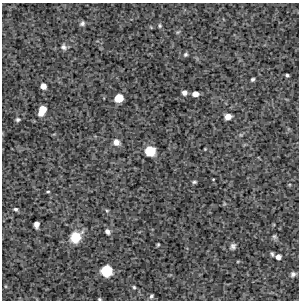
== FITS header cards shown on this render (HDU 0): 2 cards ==
NAXIS1  =                  297 /Length X axis
NAXIS2  =                  298 /Length Y axis

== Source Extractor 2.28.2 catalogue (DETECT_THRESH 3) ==
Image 297 x 298 px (HDU 0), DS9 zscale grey, 1 PNG px = 1 image px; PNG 301 x 302 px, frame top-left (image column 1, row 298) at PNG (2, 3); no overlay
Background 3800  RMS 210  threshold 641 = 3 sigma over >= 5 px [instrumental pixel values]
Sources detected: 35; all 35 listed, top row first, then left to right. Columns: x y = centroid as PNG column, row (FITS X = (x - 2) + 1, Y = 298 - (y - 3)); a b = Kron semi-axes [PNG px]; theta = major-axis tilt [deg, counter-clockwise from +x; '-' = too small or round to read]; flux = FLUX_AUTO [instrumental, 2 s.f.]
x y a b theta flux
82 23 6 5 - 33000
160 26 6 4 90 21000
178 32 6 4 17 16000
64 47 8 6 -59 42000
185 54 4 4 - 22000
287 75 4 3 - 21000
253 79 4 3 - 25000
43 86 5 5 - 98000
184 93 4 4 - 61000
195 94 5 5 - 100000
118 98 6 6 - 280000
42 110 9 5 66 270000
228 117 6 5 - 120000
18 119 5 4 - 24000
116 142 7 7 - 79000
205 149 3 3 - 10000
150 151 9 9 - 270000
213 179 3 2 - 9400
194 182 5 3 - 21000
48 192 5 2 - 15000
15 209 6 5 - 29000
107 211 5 4 - 16000
36 224 6 4 86 79000
107 232 8 6 -52 44000
75 237 12 10 50 320000
274 237 6 6 - 26000
158 245 3 2 - 16000
233 246 7 6 - 42000
272 254 5 3 - 23000
278 257 5 4 - 74000
106 271 8 8 - 600000
293 274 7 6 - 42000
134 287 5 4 - 18000
151 296 6 5 - 31000
99 299 4 3 - 15000
At the frame edge (FLAGS 8, measured only in part): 1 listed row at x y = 99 299